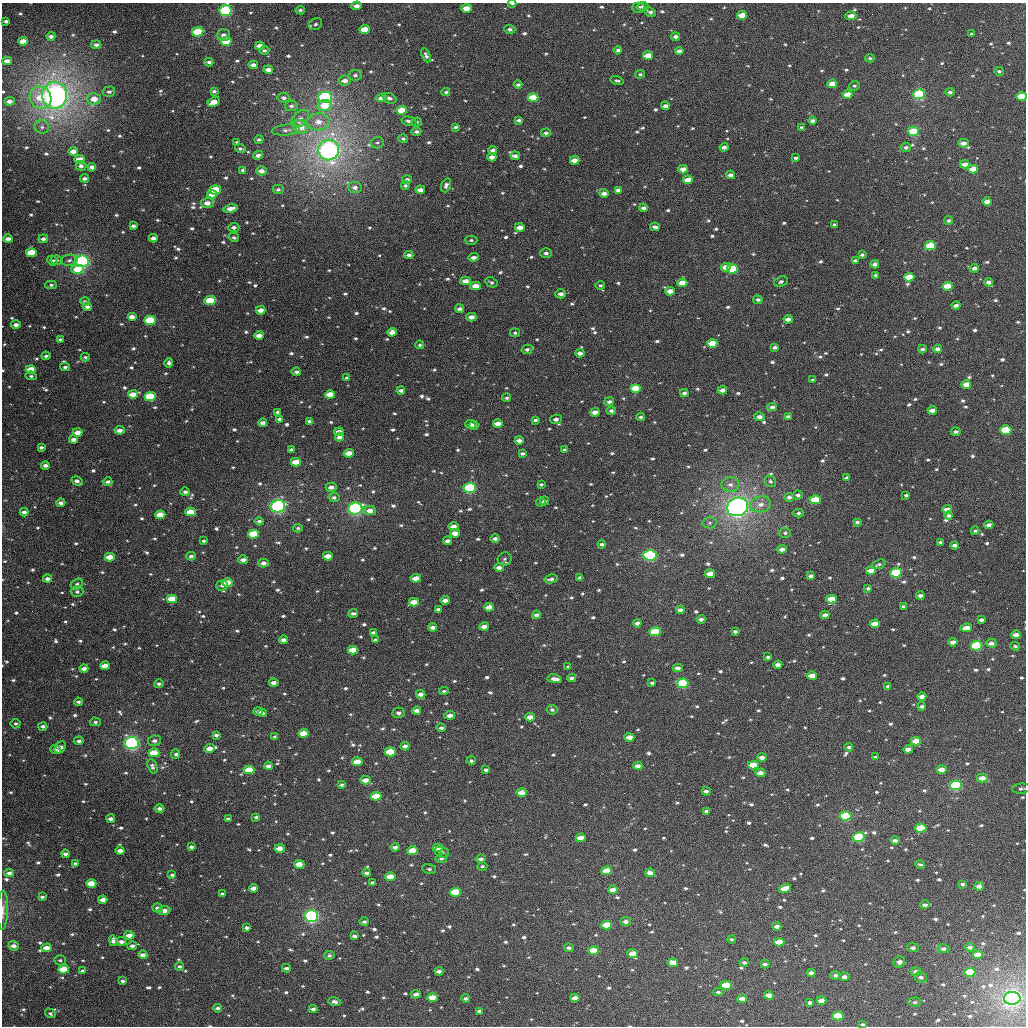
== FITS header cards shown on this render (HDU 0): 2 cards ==
NAXIS1  =                 1024
NAXIS2  =                 1024

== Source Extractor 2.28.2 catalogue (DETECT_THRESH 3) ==
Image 1024 x 1024 px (HDU 0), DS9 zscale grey, 1 PNG px = 1 image px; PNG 1028 x 1028 px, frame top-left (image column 1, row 1024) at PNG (2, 3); each listed source drawn as its Kron ellipse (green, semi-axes under 4 px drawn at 4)
Background 3410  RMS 70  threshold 211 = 3 sigma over >= 5 px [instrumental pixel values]
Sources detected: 1000; of the 1000, the 500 brightest by FLUX_AUTO listed and drawn (500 fainter detections omitted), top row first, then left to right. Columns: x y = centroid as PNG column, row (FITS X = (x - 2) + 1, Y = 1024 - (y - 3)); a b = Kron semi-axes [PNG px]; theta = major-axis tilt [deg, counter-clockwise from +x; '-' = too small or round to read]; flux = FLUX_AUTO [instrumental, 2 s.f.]
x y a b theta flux
512 3 4 2 - 9.9e+03
357 6 5 4 - 2.9e+04
643 6 5 4 - 1.2e+04
466 8 5 4 - 6.5e+04
638 8 6 5 - 1.4e+04
300 10 5 3 - 9.9e+03
226 11 6 5 - 6.0e+05
650 12 7 4 -28 1.7e+04
742 15 5 4 - 5.9e+04
851 16 5 4 - 4.4e+04
6 21 4 3 - 1.1e+04
316 24 7 5 32 1.1e+04
365 29 5 4 - 1.1e+05
510 29 5 4 - 1.4e+04
198 32 6 4 8 2.1e+05
972 34 4 3 - 9.3e+03
223 35 7 5 0 2.5e+04
51 36 4 3 - 1.6e+04
675 36 4 3 - 1.7e+04
23 41 5 4 - 5.1e+04
226 41 5 4 - 1.2e+05
96 45 5 4 - 1.7e+04
260 46 4 4 - 2.9e+04
618 50 4 3 - 1.2e+04
264 51 5 4 - 1.1e+04
679 51 4 3 - 2.3e+04
426 55 7 4 -66 1.4e+04
648 56 5 4 - 6.6e+04
870 58 4 3 - 9.6e+03
7 61 4 3 - 2.7e+04
209 62 4 3 - 1.3e+04
253 65 5 4 - 2.1e+04
268 70 5 4 - 2.8e+04
999 71 5 4 - 1.1e+04
640 74 5 4 - 9.2e+03
355 75 7 5 8 1.3e+04
345 81 6 5 - 2.9e+04
617 81 7 3 -15 9.5e+03
832 84 5 4 - 4.9e+04
518 85 4 3 - 1.2e+04
854 86 5 5 - 9.0e+03
214 91 4 3 - 9.9e+03
109 92 6 5 - 1.3e+04
446 92 4 4 - 9.1e+03
950 92 5 4 - 1.3e+04
848 94 5 4 - 5.7e+04
919 94 6 5 - 3.8e+05
55 95 13 12 - 2.5e+06
1021 96 5 4 - 1.3e+05
325 97 7 5 -2 8.6e+05
40 98 11 10 - 1.0e+05
284 98 6 4 -9 1.5e+04
381 98 5 4 - 2.8e+04
390 98 7 5 -24 1.4e+04
533 98 5 4 - 1.3e+05
94 99 7 5 3 5.4e+04
9 101 5 4 - 2.7e+04
214 102 6 4 28 5.0e+04
325 105 7 5 11 1.0e+05
291 106 6 5 - 1.4e+04
665 106 4 4 - 2.4e+04
402 110 5 4 - 1.0e+05
300 119 10 7 46 2.5e+04
519 120 3 3 - 1.1e+04
409 121 7 4 -13 1.5e+04
813 121 4 3 - 1.8e+04
318 122 11 8 3 5.4e+04
417 122 5 4 - 9.4e+03
42 127 7 6 - 1.8e+04
300 127 8 6 -29 7.5e+04
456 127 3 3 - 1.1e+04
802 127 4 4 - 1.0e+04
286 130 14 5 6 2.2e+04
913 131 5 4 - 1.6e+05
416 132 5 4 - 1.3e+04
546 133 5 4 - 1.3e+04
403 139 4 4 - 1.0e+04
259 140 4 4 - 9.3e+03
237 142 3 3 - 9.4e+03
377 143 6 6 - 1.0e+04
963 143 5 4 - 3.2e+04
724 147 4 4 - 2.0e+04
906 147 5 4 - 1.4e+04
240 149 5 4 - 1.0e+04
328 150 10 10 - 2.0e+06
493 150 4 3 - 2.1e+04
73 151 5 4 - 3.8e+04
258 155 5 4 - 1.6e+04
515 156 5 3 - 1.9e+04
492 157 4 4 - 3.0e+04
796 158 3 3 - 1.1e+04
80 159 5 4 - 6.3e+04
575 160 5 4 - 4.5e+04
965 164 5 4 - 3.1e+04
81 166 5 5 - 1.6e+04
92 167 4 3 - 2.0e+04
683 169 5 4 - 3.7e+04
973 169 5 4 - 6.7e+04
243 170 4 3 - 1.1e+04
261 171 5 4 - 2.8e+04
730 175 4 4 - 2.4e+04
85 178 4 3 - 1.4e+04
407 180 5 4 - 1.8e+04
688 180 5 4 - 5.2e+04
405 185 4 4 - 1.0e+04
446 185 7 4 70 1.5e+04
355 188 7 5 -7 2.3e+04
278 189 6 5 - 1.3e+04
215 190 5 4 - 2.9e+05
420 190 5 4 - 3.1e+04
618 190 4 3 - 1.7e+04
604 193 4 4 - 2.2e+04
212 194 5 4 - 4.2e+04
987 202 5 3 - 2.8e+04
207 203 6 5 - 3.6e+04
231 208 7 4 11 3.4e+04
643 208 4 3 - 1.8e+04
948 220 4 4 - 1.2e+04
835 225 4 3 - 9.6e+03
133 226 4 3 - 1.2e+04
234 227 5 4 - 1.8e+04
520 227 5 4 - 4.3e+04
655 227 5 3 - 1.3e+04
234 237 5 4 - 1.2e+04
153 238 4 3 - 2.1e+04
8 239 4 3 - 2.8e+04
43 239 5 4 - 1.6e+04
471 240 6 4 -1 9.9e+03
930 246 5 4 - 1.9e+05
31 253 5 4 - 1.6e+05
546 253 5 5 - 1.7e+04
409 255 4 4 - 1.8e+04
862 255 4 3 - 1.0e+04
474 257 5 4 - 2.2e+04
57 260 6 4 -8 1.1e+04
69 260 8 5 9 1.4e+04
53 261 5 5 - 1.0e+04
82 261 7 5 4 9.7e+05
855 261 4 3 - 1.4e+04
875 264 4 4 - 1.8e+04
726 267 5 4 - 4.7e+04
974 268 5 4 - 1.8e+04
78 269 6 4 -3 1.1e+05
733 269 5 4 - 3.3e+05
876 275 4 3 - 9.2e+03
909 277 5 4 - 1.2e+05
465 281 5 4 - 3.8e+04
781 281 7 5 20 1.3e+04
491 282 7 4 -24 1.2e+04
989 282 4 3 - 1.6e+04
682 283 5 4 - 6.4e+04
51 285 6 4 0 1.0e+04
600 285 5 4 - 1.0e+04
476 286 5 4 - 5.3e+04
947 286 5 4 - 9.7e+04
670 291 5 4 - 4.8e+04
561 294 5 4 - 2.4e+04
758 300 4 4 - 1.3e+04
85 301 5 4 - 1.3e+04
210 301 6 4 4 1.7e+05
956 305 4 3 - 2.0e+04
87 307 4 3 - 1.9e+04
459 309 4 3 - 1.7e+04
261 310 5 4 - 4.0e+04
132 317 4 4 - 3.4e+04
471 317 5 4 - 3.2e+04
788 319 5 4 - 3.1e+04
150 320 5 4 - 3.1e+05
16 325 5 4 - 2.3e+04
392 332 4 4 - 3.5e+04
515 333 5 4 - 1.0e+04
259 335 5 4 - 3.6e+04
60 339 4 3 - 1.0e+04
712 343 5 4 - 9.5e+04
420 345 4 4 - 1.0e+04
774 347 4 3 - 1.3e+04
527 349 5 4 - 1.4e+04
922 349 4 3 - 1.2e+04
938 349 4 3 - 2.3e+04
580 353 4 4 - 2.5e+04
46 356 4 3 - 1.0e+04
85 357 4 3 - 9.5e+03
169 363 5 4 - 1.4e+04
65 367 5 4 - 1.2e+04
31 369 5 4 - 8.1e+04
296 372 5 4 - 1.4e+04
31 376 6 4 -7 9.5e+03
347 378 4 3 - 1.1e+04
813 380 4 3 - 1.1e+04
966 384 5 4 - 4.4e+04
635 388 5 4 - 1.3e+05
722 390 4 4 - 3.0e+04
401 391 4 3 - 1.7e+04
684 393 4 4 - 1.7e+04
133 394 5 4 - 5.4e+04
330 394 5 4 - 8.2e+04
150 396 5 4 - 2.5e+05
507 398 4 4 - 1.1e+04
609 402 5 4 - 1.7e+04
772 407 4 4 - 2.1e+04
932 410 5 4 - 3.4e+04
611 411 5 4 - 1.5e+04
278 412 4 3 - 1.4e+04
595 412 4 3 - 3.3e+04
788 416 4 3 - 1.2e+04
641 417 4 4 - 1.1e+04
759 417 5 4 - 2.3e+04
280 419 4 3 - 1.6e+04
556 419 6 4 9 1.8e+04
535 420 4 3 - 1.1e+04
309 421 4 3 - 9.7e+03
263 423 4 4 - 2.6e+04
470 424 5 4 - 1.8e+04
498 424 5 4 - 5.3e+04
474 425 4 4 - 1.5e+04
120 430 5 3 - 2.7e+04
1006 430 5 4 - 2.0e+05
78 432 5 4 - 3.9e+04
339 432 4 4 - 3.7e+04
956 432 5 4 - 1.3e+04
339 437 4 3 - 2.4e+04
73 439 4 3 - 2.4e+04
519 441 4 4 - 2.2e+04
41 447 4 3 - 1.2e+04
291 450 4 3 - 1.0e+04
564 450 4 3 - 1.2e+04
349 453 5 4 - 5.6e+04
522 453 4 3 - 1.2e+04
296 462 5 4 - 9.7e+04
45 465 4 3 - 1.9e+04
847 478 4 3 - 1.7e+04
77 481 6 3 -31 2.1e+04
770 481 6 5 - 9.6e+03
108 482 4 3 - 1.3e+04
541 484 4 3 - 9.7e+03
730 484 9 7 -1 2.5e+04
331 487 5 4 - 2.4e+04
470 488 6 5 - 3.7e+05
185 492 5 4 - 1.6e+04
798 495 5 4 - 1.5e+04
906 495 4 3 - 9.7e+03
334 497 5 4 - 1.2e+04
789 497 5 4 - 1.7e+04
815 500 5 4 - 1.5e+05
544 501 5 4 - 1.0e+04
541 502 5 4 - 9.3e+03
61 503 4 3 - 1.7e+04
760 504 10 8 8 3.5e+04
278 506 7 6 - 6.6e+05
737 507 11 9 21 1.7e+06
355 509 7 6 - 7.5e+05
947 509 5 4 - 3.5e+04
370 510 6 4 2 3.6e+04
24 512 4 3 - 1.7e+04
191 512 5 4 - 1.1e+05
798 513 5 3 - 1.0e+04
160 515 5 4 - 9.4e+04
949 515 4 4 - 1.2e+04
259 521 4 3 - 1.0e+04
857 522 4 3 - 1.1e+04
710 523 7 5 -1 1.0e+04
989 525 4 4 - 2.7e+04
454 526 5 4 - 2.9e+04
298 528 5 4 - 9.6e+03
975 531 4 3 - 9.3e+03
455 533 5 4 - 4.1e+04
785 533 5 5 - 9.6e+03
253 534 5 4 - 2.3e+05
495 539 5 4 - 1.7e+04
204 541 3 3 - 9.2e+03
447 541 4 3 - 1.9e+04
941 542 4 3 - 1.2e+04
602 544 4 3 - 1.4e+04
955 545 4 3 - 1.8e+04
782 549 4 3 - 2.7e+04
650 555 6 5 - 5.9e+05
191 556 4 4 - 1.5e+04
328 556 5 4 - 4.8e+04
110 557 5 4 - 7.5e+04
505 559 7 6 - 1.3e+04
243 560 5 4 - 2.4e+04
264 563 5 4 - 2.5e+04
879 564 7 4 19 1.0e+04
499 568 5 4 - 2.6e+04
871 571 5 4 - 4.7e+04
896 573 6 4 7 3.8e+05
710 574 5 4 - 5.5e+04
811 576 4 3 - 1.9e+04
416 578 5 4 - 5.3e+04
580 578 4 3 - 1.7e+04
47 579 4 4 - 1.7e+04
551 579 6 3 12 1.6e+04
228 583 5 4 - 1.2e+05
77 584 7 5 31 1.3e+04
222 585 6 5 - 1.5e+04
868 588 4 3 - 1.1e+04
77 592 6 5 - 1.4e+04
920 595 4 3 - 1.5e+04
172 599 5 4 - 1.1e+05
831 599 5 4 - 9.0e+04
445 600 4 3 - 3.1e+04
414 602 5 4 - 6.2e+04
903 606 4 3 - 9.0e+03
489 607 5 4 - 4.2e+04
438 609 4 3 - 1.5e+04
680 610 4 3 - 1.8e+04
353 613 5 4 - 1.3e+04
536 615 4 4 - 1.8e+04
825 615 4 3 - 2.4e+04
701 619 4 3 - 1.8e+04
981 620 4 3 - 1.4e+04
637 623 4 3 - 2.0e+04
875 624 5 4 - 6.7e+04
484 626 4 4 - 3.7e+04
432 627 4 3 - 2.3e+04
966 628 6 4 12 4.8e+04
735 631 4 3 - 1.2e+04
373 632 4 3 - 1.5e+04
655 632 5 4 - 1.6e+05
1016 635 5 4 - 3.1e+04
283 640 4 3 - 2.4e+04
375 640 4 3 - 1.5e+04
953 642 4 3 - 3.0e+04
991 643 5 4 - 2.7e+04
976 646 6 5 - 2.9e+05
1015 646 5 3 - 1.1e+04
353 650 5 4 - 1.2e+05
768 657 4 3 - 1.1e+04
778 665 4 4 - 2.7e+04
105 666 5 4 - 6.2e+04
568 667 4 3 - 1.1e+04
678 668 5 3 - 1.8e+04
84 669 4 3 - 2.5e+04
812 676 5 4 - 6.2e+04
572 678 4 3 - 1.7e+04
555 679 7 3 -7 2.8e+04
274 683 5 4 - 2.5e+04
652 683 4 3 - 9.2e+03
683 683 5 4 - 3.3e+05
159 684 5 4 - 1.2e+04
888 686 4 3 - 9.8e+03
444 691 5 3 - 9.4e+03
420 694 5 4 - 3.0e+04
922 697 4 4 - 3.1e+04
78 702 4 3 - 1.2e+04
922 706 4 3 - 1.5e+04
552 710 5 5 - 1.1e+04
258 711 5 4 - 1.9e+04
417 711 4 4 - 3.0e+04
262 713 4 3 - 1.4e+04
399 713 6 5 - 1.6e+04
450 715 5 4 - 2.9e+04
530 717 5 4 - 5.2e+04
95 722 5 4 - 1.1e+04
16 724 5 5 - 1.1e+04
43 726 4 4 - 1.5e+04
441 728 4 4 - 1.7e+04
303 733 5 4 - 8.3e+04
216 735 4 3 - 1.4e+04
275 737 4 3 - 9.1e+03
629 737 5 4 - 4.1e+04
79 741 5 4 - 1.4e+04
154 741 6 5 - 1.8e+04
916 741 5 4 - 6.6e+04
132 743 7 6 - 7.0e+05
405 746 4 3 - 1.9e+04
60 747 7 4 52 3.3e+04
849 747 4 3 - 1.1e+04
56 749 5 4 - 9.4e+03
210 749 5 4 - 3.8e+04
908 749 5 4 - 3.0e+04
390 752 5 4 - 1.9e+05
154 753 5 4 - 1.3e+05
176 754 5 4 - 9.9e+03
762 757 5 4 - 2.9e+04
875 757 4 3 - 1.0e+04
471 761 5 4 - 9.9e+03
357 762 5 4 - 6.3e+04
753 765 5 4 - 1.0e+05
152 766 7 4 -71 1.4e+04
268 766 4 4 - 2.1e+04
638 766 4 4 - 3.0e+04
249 770 5 4 - 1.2e+05
486 770 4 3 - 1.5e+04
942 770 5 4 - 5.0e+04
760 773 5 4 - 3.4e+04
982 778 6 4 0 4.4e+04
365 780 5 4 - 3.8e+04
341 785 4 3 - 1.0e+04
956 785 6 5 - 3.4e+05
1021 789 9 5 5 1.4e+04
706 791 4 3 - 1.5e+04
522 793 5 4 - 5.9e+04
376 796 5 4 - 1.4e+05
160 808 5 4 - 1.7e+04
706 811 4 3 - 1.6e+04
845 816 6 4 3 2.2e+05
256 817 4 3 - 1.1e+04
111 819 4 3 - 2.2e+04
228 819 4 3 - 1.1e+04
921 828 5 4 - 1.3e+05
859 837 6 5 - 2.7e+05
581 838 5 4 - 7.2e+04
895 840 4 3 - 1.6e+04
191 847 4 3 - 1.3e+04
395 847 4 3 - 1.7e+04
280 848 5 4 - 5.1e+04
438 848 5 4 - 6.3e+04
120 850 4 3 - 2.5e+04
413 851 5 4 - 1.4e+05
442 852 7 5 -17 1.5e+04
65 854 4 3 - 1.9e+04
441 858 6 5 - 1.4e+04
481 859 5 4 - 1.8e+04
75 863 4 3 - 1.0e+04
299 864 5 4 - 6.9e+04
920 864 5 3 - 9.4e+03
482 866 5 4 - 9.4e+03
429 869 7 5 -13 1.3e+04
607 871 5 4 - 1.2e+05
9 873 5 4 - 1.8e+04
367 873 4 3 - 1.2e+04
650 873 5 4 - 3.2e+04
172 875 4 3 - 9.9e+03
390 877 5 4 - 7.7e+04
372 882 4 3 - 1.2e+04
91 883 5 4 - 8.5e+04
963 884 4 3 - 1.2e+04
979 886 5 4 - 2.8e+04
254 888 4 4 - 3.3e+04
785 888 6 4 18 6.1e+04
613 890 5 4 - 4.9e+04
455 892 5 4 - 2.3e+05
223 894 4 3 - 1.4e+04
42 897 4 3 - 9.8e+03
103 900 4 4 - 3.8e+04
925 905 5 3 - 1.5e+04
158 908 5 4 - 1.9e+04
3 910 19 5 89 2.4e+04
164 910 6 4 5 3.3e+04
311 916 7 6 - 8.0e+05
625 921 5 4 - 1.8e+04
364 922 5 4 - 1.2e+04
606 925 5 4 - 1.5e+05
777 926 4 4 - 2.5e+04
247 928 4 3 - 1.5e+04
129 935 5 4 - 3.8e+04
354 936 4 3 - 1.5e+04
732 939 4 3 - 9.0e+03
113 941 5 4 - 1.9e+04
121 941 5 4 - 2.1e+04
779 942 5 4 - 8.8e+04
14 946 5 4 - 2.5e+04
132 946 5 4 - 1.7e+04
970 947 4 4 - 2.0e+04
47 948 5 4 - 4.3e+04
569 948 5 3 - 1.5e+04
913 948 6 4 -5 1.7e+04
943 949 6 4 -1 2.0e+04
594 951 5 4 - 1.2e+05
633 954 5 4 - 6.8e+04
978 954 5 4 - 5.2e+04
143 955 4 4 - 2.4e+04
329 955 5 4 - 1.2e+04
60 960 5 5 - 1.0e+04
744 962 5 4 - 1.1e+04
899 962 6 5 - 2.8e+04
673 963 5 4 - 5.4e+04
765 964 4 3 - 1.8e+04
180 966 4 4 - 1.2e+04
286 968 4 3 - 1.5e+04
64 969 5 4 - 1.2e+05
82 971 4 3 - 1.1e+04
439 971 4 3 - 1.9e+04
916 971 5 4 - 2.0e+04
970 972 5 4 - 2.0e+05
811 973 4 3 - 2.5e+04
835 975 5 4 - 1.4e+04
844 977 5 4 - 2.1e+04
921 977 6 5 - 1.6e+04
123 981 4 3 - 9.3e+03
726 985 5 4 - 1.9e+05
718 992 5 3 - 1.1e+04
416 994 5 3 - 2.3e+04
769 995 5 3 - 4.0e+04
432 998 5 4 - 7.8e+04
466 998 4 3 - 1.4e+04
575 998 5 4 - 3.4e+04
1012 998 8 6 1 1.8e+06
742 999 5 4 - 3.7e+04
821 1000 5 4 - 4.3e+04
334 1002 6 4 -11 1.9e+04
810 1002 4 4 - 1.3e+04
915 1002 6 4 1 1.1e+04
217 1008 4 3 - 1.2e+04
313 1009 4 3 - 2.0e+04
479 1011 4 3 - 1.1e+04
50 1013 6 4 -34 1.0e+04
838 1016 5 4 - 2.3e+05
863 1024 3 3 - 9.6e+03
At the frame edge (FLAGS 8, measured only in part): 6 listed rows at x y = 512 3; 226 11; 1021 96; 1021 789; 3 910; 863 1024
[500 fainter detections neither listed nor drawn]

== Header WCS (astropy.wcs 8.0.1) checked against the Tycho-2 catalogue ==
Header WCS as astropy/WCSLIB reads it (applying the file's SIP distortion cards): RA---TAN-SIP/DEC--TAN-SIP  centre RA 03:29:20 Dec +18:48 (52.33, +18.80 deg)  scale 8.67 arcsec/px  FOV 148.0' x 148.0'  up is +178 deg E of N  parity flipped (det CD > 0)
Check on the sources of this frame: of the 60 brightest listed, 60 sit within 12.3 arcsec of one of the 180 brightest Tycho-2 stars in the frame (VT <= 11.66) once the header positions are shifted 0.43 arcsec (0.30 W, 0.31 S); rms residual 4.10 arcsec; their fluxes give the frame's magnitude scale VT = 23.18 - 2.5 log10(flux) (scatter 0.30 mag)
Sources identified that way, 193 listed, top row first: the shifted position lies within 12.3 arcsec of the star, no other Tycho-2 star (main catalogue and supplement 1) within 24.6 arcsec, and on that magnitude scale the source's flux lands within +1.5 / -3 mag of the star's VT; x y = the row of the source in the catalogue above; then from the Tycho-2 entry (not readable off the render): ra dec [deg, ICRS J2000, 3 dp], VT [Tycho-2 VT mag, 2 dp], TYC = Tycho-2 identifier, HIP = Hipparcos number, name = IAU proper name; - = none
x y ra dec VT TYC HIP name
357 6 52.781 +17.588 12.05 1238-562-1 - -
466 8 52.504 +17.584 10.91 1238-448-1 - -
226 11 53.111 +17.613 8.70 1238-550-1 - -
742 15 51.807 +17.572 10.76 1237-362-1 - -
851 16 51.533 +17.563 11.38 1237-709-1 - -
365 29 52.758 +17.645 11.30 1238-519-1 - -
198 32 53.181 +17.666 9.92 1238-742-1 - -
223 35 53.115 +17.671 11.94 1238-451-1 - -
675 36 51.973 +17.631 11.48 1237-83-1 - -
23 41 53.620 +17.703 11.16 1238-1039-1 - -
226 41 53.107 +17.686 10.28 1238-441-1 - -
96 45 53.435 +17.706 12.53 1238-971-1 - -
679 51 51.962 +17.665 11.69 1237-172-1 - -
7 61 53.659 +17.752 11.77 1238-833-1 - -
268 70 52.998 +17.750 12.26 1238-329-1 - -
832 84 51.572 +17.728 10.95 1237-656-1 - -
848 94 51.532 +17.752 11.12 1237-407-1 - -
919 94 51.351 +17.744 8.76 1237-700-1 15954 -
55 95 53.535 +17.833 6.26 1238-1180-1 16641 -
1021 96 51.093 +17.737 10.28 1237-1073-1 - -
325 97 52.852 +17.811 8.32 1238-290-1 16416 -
533 98 52.326 +17.792 10.14 1238-586-1 - -
94 99 53.435 +17.836 11.45 1238-795-1 - -
325 105 52.852 +17.832 10.86 1238-484-1 - -
665 106 51.991 +17.799 11.66 1237-731-1 - -
402 110 52.657 +17.835 10.64 1238-487-1 - -
300 127 52.911 +17.885 11.58 1238-228-1 - -
913 131 51.361 +17.834 9.56 1237-220-1 - -
963 143 51.233 +17.856 11.59 1237-909-1 - -
328 150 52.838 +17.938 6.95 1238-670-1 16414 -
493 150 52.423 +17.923 11.89 1238-280-1 - -
73 151 53.484 +17.964 11.45 1238-806-1 - -
515 156 52.365 +17.934 12.06 1238-193-1 - -
492 157 52.425 +17.940 11.55 1238-282-1 - -
80 159 53.466 +17.983 11.26 1238-1170-1 - -
575 160 52.215 +17.939 11.30 1238-203-1 - -
965 164 51.228 +17.907 11.67 1237-687-1 - -
92 167 53.435 +18.001 12.02 1238-1150-1 - -
683 169 51.939 +17.949 11.51 1237-512-1 - -
973 169 51.206 +17.917 11.01 1237-448-1 - -
261 171 53.006 +17.995 11.82 1238-411-1 - -
730 175 51.818 +17.958 12.22 1237-551-1 - -
407 180 52.637 +18.002 12.19 1238-406-1 - -
688 180 51.926 +17.974 11.12 1237-420-1 - -
355 188 52.768 +18.026 12.18 1238-325-1 - -
215 190 53.121 +18.045 10.35 1238-245-1 - -
420 190 52.602 +18.026 11.59 1238-105-1 - -
212 194 53.129 +18.056 11.76 1238-211-1 - -
207 203 53.140 +18.076 11.70 1238-923-1 - -
231 208 53.082 +18.088 11.66 1238-255-1 - -
643 208 52.035 +18.047 11.98 1238-473-1 - -
520 227 52.346 +18.106 11.43 1238-3-1 - -
8 239 53.641 +18.180 11.70 1238-843-1 - -
930 246 51.305 +18.106 9.86 1237-1094-1 - -
31 253 53.581 +18.212 10.56 1238-723-1 - -
546 253 52.278 +18.165 12.92 1238-311-1 - -
409 255 52.624 +18.183 12.81 1238-409-1 - -
82 261 53.452 +18.228 8.12 1238-789-1 16613 -
78 269 53.463 +18.248 10.41 1238-788-1 - -
733 269 51.803 +18.184 9.55 1237-34-1 - -
909 277 51.355 +18.185 10.40 1237-1039-1 - -
465 281 52.478 +18.240 11.90 1238-1189-1 - -
682 283 51.928 +18.223 10.83 1237-716-1 - -
476 286 52.452 +18.251 12.06 1238-328-1 - -
947 286 51.257 +18.202 10.30 1237-246-1 - -
670 291 51.958 +18.244 11.27 1237-266-1 - -
561 294 52.236 +18.262 11.97 1238-59-1 - -
210 301 53.124 +18.311 10.53 1238-560-1 - -
459 309 52.491 +18.307 12.51 1238-307-1 - -
261 310 52.993 +18.330 11.79 1238-537-1 - -
471 317 52.459 +18.327 12.38 1238-630-1 - -
788 319 51.656 +18.299 11.60 1237-482-1 - -
150 320 53.274 +18.364 9.94 1238-929-1 - -
259 335 52.996 +18.391 12.13 1238-457-1 - -
712 343 51.846 +18.365 10.73 1237-12-1 - -
31 369 53.572 +18.493 10.82 1238-1010-1 - -
966 384 51.197 +18.436 11.34 1237-249-1 - -
635 388 52.036 +18.482 10.21 1238-144-1 - -
133 394 53.311 +18.544 11.47 1238-733-1 - -
330 394 52.810 +18.526 11.28 1238-279-1 - -
150 396 53.267 +18.548 10.02 1238-965-1 - -
932 410 51.280 +18.502 11.70 1237-11-1 - -
280 419 52.936 +18.590 11.99 1238-589-1 - -
556 419 52.234 +18.564 12.21 1238-210-1 - -
470 424 52.451 +18.585 12.79 1238-341-1 - -
498 424 52.381 +18.581 11.61 1238-340-1 - -
1006 430 51.091 +18.541 9.97 1237-526-1 - -
78 432 53.448 +18.641 11.53 1238-704-1 - -
339 432 52.785 +18.615 11.38 1238-600-1 - -
349 453 52.757 +18.666 11.05 1238-614-1 - -
522 453 52.316 +18.650 12.59 1238-259-1 - -
296 462 52.890 +18.693 10.97 1238-620-1 - -
815 500 51.567 +18.731 10.28 1237-367-1 - -
278 506 52.932 +18.800 8.19 1242-376-1 16441 -
737 507 51.763 +18.757 6.56 1241-799-1 16077 -
355 509 52.734 +18.799 8.19 1242-382-1 16374 -
947 509 51.230 +18.739 11.22 1237-503-1 - -
191 512 53.153 +18.822 10.95 1242-1093-1 - -
160 515 53.230 +18.832 11.23 1242-958-1 - -
989 525 51.122 +18.772 11.73 1241-1120-1 - -
455 533 52.478 +18.849 11.45 1242-454-1 - -
253 534 52.991 +18.870 10.47 1242-100-1 - -
602 544 52.105 +18.861 12.55 1242-399-1 - -
782 549 51.645 +18.853 12.11 1241-1132-1 - -
650 555 51.980 +18.882 8.55 1241-600-1 16136 -
328 556 52.800 +18.916 11.64 1242-166-1 - -
110 557 53.354 +18.938 11.05 1242-859-1 - -
499 568 52.364 +18.927 11.51 1242-147-1 - -
871 571 51.417 +18.895 11.38 1241-886-1 - -
896 573 51.353 +18.897 9.36 1241-640-1 - -
416 578 52.574 +18.961 11.40 1242-279-1 - -
47 579 53.512 +18.995 11.98 1242-849-1 - -
228 583 53.052 +18.989 10.45 1242-295-1 - -
172 599 53.193 +19.033 10.89 1242-964-1 - -
831 599 51.514 +18.968 10.57 1241-411-1 - -
445 600 52.497 +19.011 11.52 1242-346-1 - -
414 602 52.577 +19.018 11.07 1242-226-1 - -
489 607 52.384 +19.023 11.54 1242-476-1 - -
680 610 51.897 +19.010 11.89 1241-829-1 - -
875 624 51.400 +19.023 11.20 1241-627-1 - -
484 626 52.395 +19.070 11.78 1242-431-1 - -
966 628 51.167 +19.021 11.94 1241-923-1 - -
655 632 51.959 +19.065 9.80 1241-835-1 - -
1016 635 51.041 +19.033 11.75 1241-958-1 - -
976 646 51.139 +19.063 9.09 1241-1048-1 - -
353 650 52.727 +19.140 10.64 1242-172-1 - -
105 666 53.357 +19.200 11.79 1242-1156-1 - -
572 678 52.167 +19.185 12.10 1242-485-1 - -
417 711 52.558 +19.279 11.72 1242-457-1 - -
450 715 52.473 +19.288 12.10 1242-129-1 - -
530 717 52.268 +19.284 11.39 1242-9-1 - -
43 726 53.511 +19.351 12.34 1242-1036-1 - -
441 728 52.494 +19.318 12.21 1242-50-1 - -
303 733 52.845 +19.344 11.18 1242-246-1 - -
216 735 53.067 +19.356 12.52 1242-288-1 - -
916 741 51.282 +19.300 10.63 1241-371-1 - -
132 743 53.282 +19.383 8.07 1242-813-1 16551 -
405 746 52.585 +19.366 12.27 1242-125-1 - -
60 747 53.464 +19.399 12.19 1242-669-1 - -
210 749 53.083 +19.390 11.53 1242-237-1 - -
390 752 52.621 +19.382 10.12 1242-349-1 - -
154 753 53.224 +19.405 11.09 1242-773-1 - -
357 762 52.704 +19.409 11.03 1242-3-1 - -
753 765 51.694 +19.376 10.98 1241-228-1 - -
268 766 52.931 +19.427 12.23 1242-42-1 - -
249 770 52.980 +19.438 10.98 1242-62-1 - -
942 770 51.212 +19.366 11.33 1241-540-1 - -
760 773 51.674 +19.394 11.55 1241-333-1 - -
982 778 51.108 +19.381 11.01 1241-160-1 - -
365 780 52.682 +19.451 11.92 1242-71-1 - -
956 785 51.174 +19.402 8.82 1241-100-1 - -
522 793 52.282 +19.466 10.97 1242-432-1 - -
376 796 52.653 +19.489 10.83 1242-139-1 - -
845 816 51.452 +19.488 9.53 1241-201-1 - -
921 828 51.259 +19.509 9.86 1241-453-1 - -
859 837 51.416 +19.538 9.33 1241-901-1 - -
581 838 52.125 +19.569 11.27 1242-220-1 - -
280 848 52.894 +19.624 11.56 1242-351-1 - -
413 851 52.554 +19.617 10.40 1242-413-1 - -
441 858 52.480 +19.633 12.38 1242-470-1 - -
481 859 52.380 +19.630 12.51 1242-201-1 - -
299 864 52.842 +19.660 11.33 1242-294-1 - -
607 871 52.056 +19.646 10.97 1242-235-1 - -
390 877 52.608 +19.682 10.82 1242-265-1 - -
91 883 53.372 +19.725 10.80 1242-789-1 - -
979 886 51.103 +19.642 11.50 1241-604-1 - -
254 888 52.957 +19.723 12.34 1242-214-1 - -
785 888 51.600 +19.669 11.30 1241-181-1 - -
613 890 52.038 +19.691 11.32 1242-264-1 - -
455 892 52.441 +19.713 10.18 1242-1192-1 - -
103 900 53.342 +19.763 11.56 1242-732-1 - -
158 908 53.200 +19.778 11.74 1242-785-1 - -
164 910 53.183 +19.784 11.87 1242-628-1 - -
606 925 52.051 +19.776 10.33 1242-436-1 - -
129 935 53.270 +19.846 12.06 1242-1171-1 - -
779 942 51.607 +19.799 11.02 1241-724-1 - -
47 948 53.481 +19.883 11.58 1242-1114-1 - -
594 951 52.080 +19.840 10.34 1242-200-1 - -
633 954 51.980 +19.842 10.71 1241-1068-1 - -
978 954 51.098 +19.806 11.25 1241-914-1 - -
899 962 51.298 +19.833 11.36 1241-882-1 - -
673 963 51.876 +19.860 11.36 1241-930-1 - -
64 969 53.435 +19.934 10.56 1242-880-1 - -
439 971 52.474 +19.905 12.54 1242-1191-1 - -
970 972 51.116 +19.850 9.95 1241-934-1 - -
844 977 51.436 +19.875 12.01 1241-239-1 - -
726 985 51.738 +19.909 10.11 1241-1072-1 - -
769 995 51.627 +19.928 11.14 1241-824-1 - -
432 998 52.488 +19.968 10.56 1242-101-1 - -
575 998 52.123 +19.955 11.54 1242-512-1 - -
1012 998 51.004 +19.907 7.03 1241-1078-1 15838 -
742 999 51.695 +19.939 11.47 1241-1053-1 - -
838 1016 51.448 +19.970 10.51 1241-586-1 - -